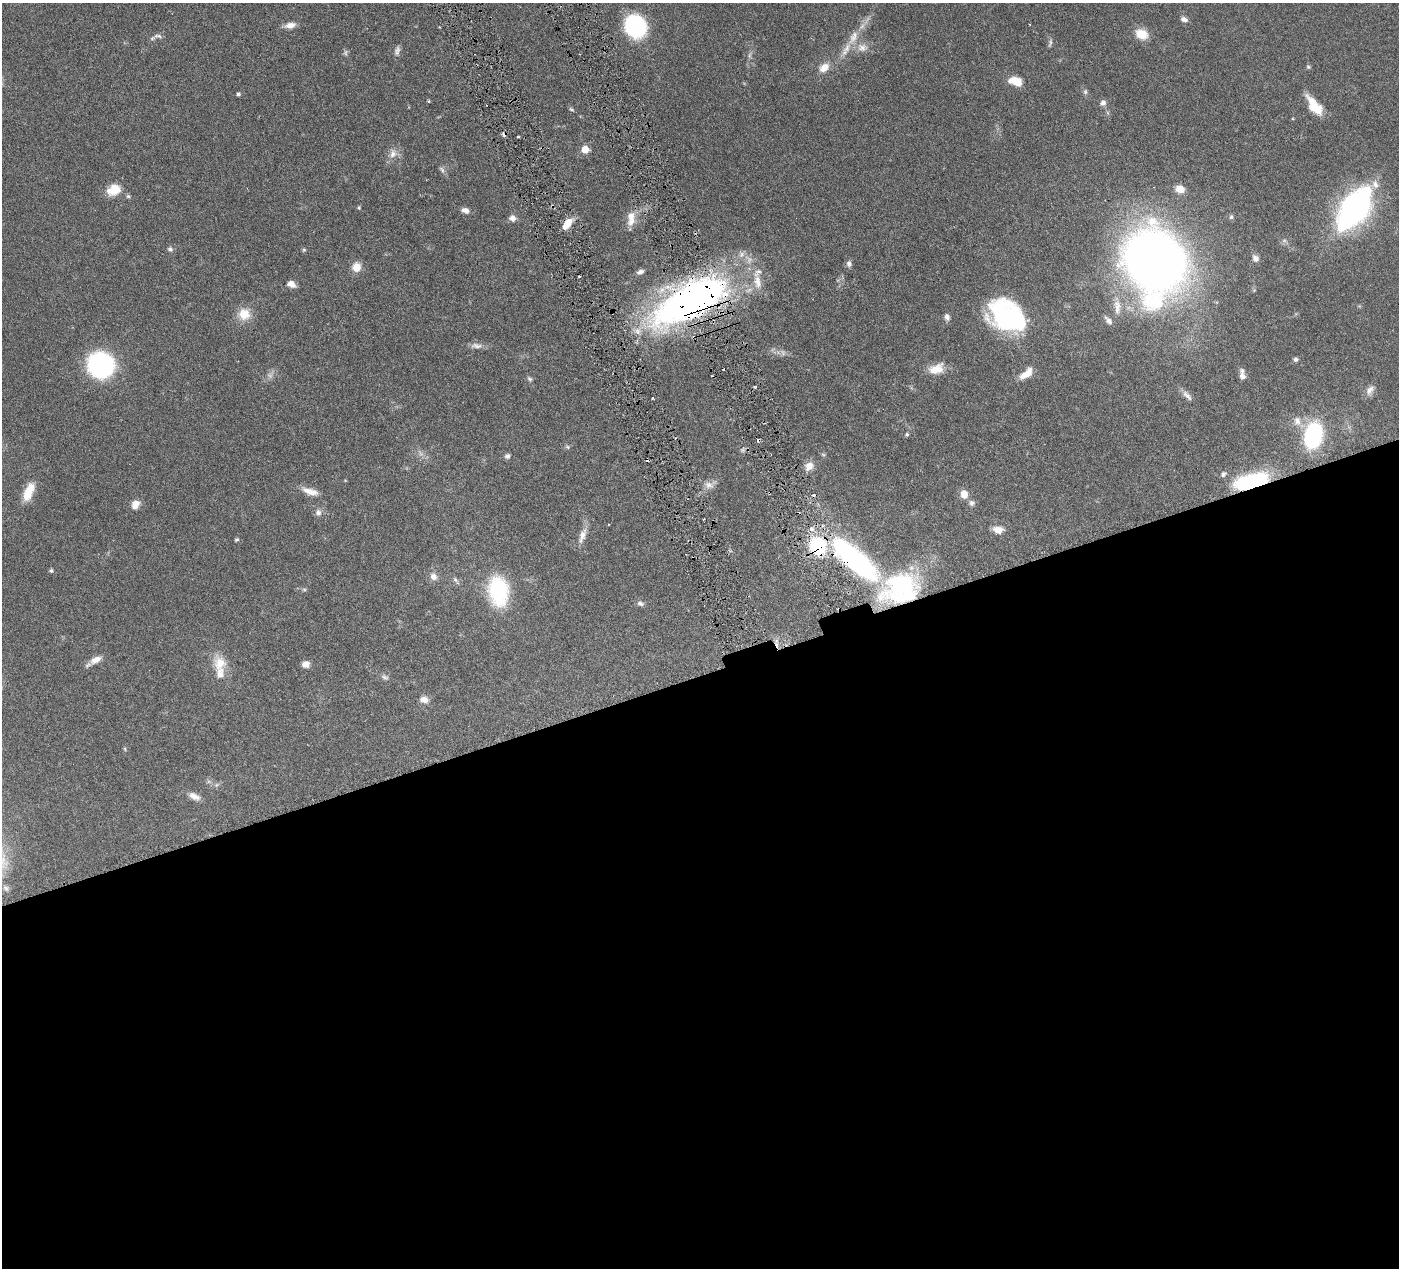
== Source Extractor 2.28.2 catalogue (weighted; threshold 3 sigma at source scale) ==
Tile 15 of 4 x 4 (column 3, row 4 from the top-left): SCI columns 2800-4196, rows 304-1569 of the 5599 x 5543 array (HDU 1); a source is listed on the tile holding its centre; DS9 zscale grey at full resolution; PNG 1401 x 1270 px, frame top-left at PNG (2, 3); no overlay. Shown black and unused: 47% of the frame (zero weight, under 3 of 6 exposures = <1% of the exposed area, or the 3 px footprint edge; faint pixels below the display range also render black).
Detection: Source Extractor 2.28.2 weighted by HDU 2 'WHT'; one run over the whole footprint, this tile lists its part. Background 0.0864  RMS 0.0036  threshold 0.0149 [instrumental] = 3 sigma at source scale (4.09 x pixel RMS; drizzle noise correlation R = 1.36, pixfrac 0.8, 0.05/0.05 arcsec/px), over >= 5 px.
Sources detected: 116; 5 too faint to see at this stretch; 6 cosmic-ray / hot-pixel residue — not listed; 13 inside a brighter listed object's ellipse — not listed separately; the other 92 listed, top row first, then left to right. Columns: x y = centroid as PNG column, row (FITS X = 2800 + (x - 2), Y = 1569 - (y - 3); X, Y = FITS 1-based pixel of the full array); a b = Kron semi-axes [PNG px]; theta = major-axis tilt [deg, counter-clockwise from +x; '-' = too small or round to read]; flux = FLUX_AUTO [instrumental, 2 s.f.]
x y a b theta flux
1184 19 9 6 -19 1.3
290 25 14 7 12 2.4
635 26 16 14 -59 49
1142 34 12 9 -26 6.5
158 36 13 5 -9 1.1
853 37 22 11 63 5.4
862 47 17 12 -9 3.5
397 51 13 6 76 1.2
750 55 9 4 81 0.82
1308 67 6 5 - 0.54
824 68 14 10 40 3.6
1015 81 13 8 -16 7.1
1085 92 7 5 77 0.75
238 94 4 4 - 0.75
428 101 4 4 - 0.3
1103 103 8 7 - 1.4
1313 103 25 10 -50 5.9
571 109 7 4 -21 0.52
518 137 3 2 - 0.53
585 149 5 5 - 7
393 153 13 10 80 2.7
442 170 11 6 -59 1
1180 189 10 8 -20 3.8
114 190 17 13 26 6.1
128 196 6 5 - 0.58
359 208 5 4 - 0.44
1355 208 54 25 55 74
465 210 9 6 -14 1.8
1231 217 7 6 - 0.75
512 218 9 8 - 1.7
631 219 21 10 84 4.4
567 224 14 7 55 4.7
1284 241 7 4 0 0.71
170 249 7 7 - 0.9
304 250 6 5 - 0.48
1255 258 10 8 -55 1.5
1155 262 52 43 -74 340
849 264 8 6 -86 1.2
356 267 10 10 - 3.9
640 272 9 6 21 1.3
291 284 9 6 -23 2.3
690 301 83 31 28 170
1117 307 24 9 -88 3.9
244 314 17 16 - 5.4
1008 316 38 26 -29 54
947 317 8 6 -72 1.4
1108 320 11 6 -47 1.5
476 346 17 7 -4 1.9
1295 359 6 5 - 0.76
100 365 20 18 -21 61
936 369 18 12 18 5.4
1026 374 19 8 40 4.3
1242 376 9 7 -67 1.6
530 379 8 5 -49 0.76
755 387 4 3 - 0.4
1370 390 15 8 57 2
1187 395 18 6 -46 1.9
653 398 3 2 - 0.4
1297 421 14 10 -78 3
907 434 5 5 - 0.6
1313 435 17 11 76 51
567 447 7 5 -44 0.57
507 456 7 7 - 0.93
809 466 12 10 50 2.9
1223 474 8 6 44 0.98
1252 481 32 13 12 34
710 485 17 10 17 2.5
310 491 22 8 -17 3.6
29 492 22 10 67 6.3
964 494 11 9 -67 2.9
972 503 8 8 - 1.1
135 505 10 8 56 2.8
318 513 9 7 80 1.5
998 530 14 9 -5 2.8
582 535 22 9 69 3.2
237 539 6 4 35 0.48
855 559 67 22 -42 68
51 571 5 5 - 0.52
433 577 11 9 -57 2.1
456 580 14 5 -54 1
304 589 5 5 - 0.54
498 591 30 19 -82 28
640 603 9 7 -14 1.1
96 660 17 8 25 2.9
219 663 23 17 -74 6.7
305 664 8 7 - 2
385 677 10 7 -35 1
424 700 10 8 -6 2.4
125 749 5 3 - 0.36
216 785 8 5 31 0.76
194 796 16 8 -26 2.4
6 888 9 6 -37 0.93
Overlapping masked pixels (flux is a lower limit): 4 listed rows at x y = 567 224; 690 301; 1252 481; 855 559